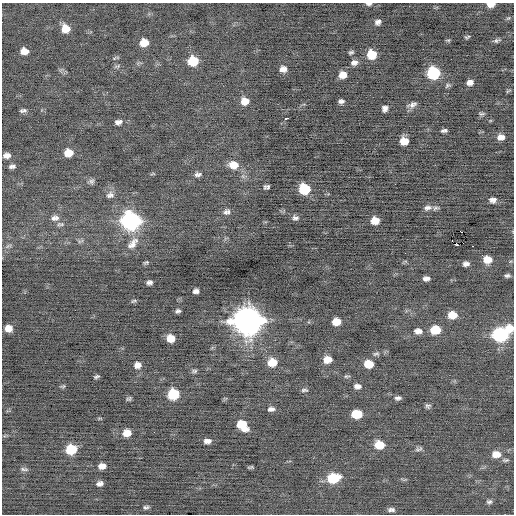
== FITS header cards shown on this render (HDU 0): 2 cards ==
NAXIS1  =                  512 / Axis length
NAXIS2  =                  512 / Axis length

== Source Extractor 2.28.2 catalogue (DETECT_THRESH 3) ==
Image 512 x 512 px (HDU 0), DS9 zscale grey, 1 PNG px = 1 image px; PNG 516 x 516 px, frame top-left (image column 1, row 512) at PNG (2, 3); no overlay
Background -0.0995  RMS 0.76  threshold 2.27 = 3 sigma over >= 5 px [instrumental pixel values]
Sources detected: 111; all 111 listed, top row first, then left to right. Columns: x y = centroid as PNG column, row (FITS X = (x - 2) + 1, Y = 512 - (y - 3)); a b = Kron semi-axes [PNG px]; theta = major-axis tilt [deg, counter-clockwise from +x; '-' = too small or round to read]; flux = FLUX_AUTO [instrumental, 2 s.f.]
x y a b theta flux
369 4 7 4 1 110
491 4 7 4 5 440
508 18 6 4 43 65
378 22 6 5 - 170
65 29 8 8 - 660
467 37 6 3 15 72
448 40 6 4 -17 57
497 41 10 5 16 120
144 43 7 6 - 710
24 51 7 6 - 470
351 52 5 3 - 87
372 54 7 7 - 1200
193 61 8 7 - 1500
354 62 8 6 18 220
117 66 9 4 23 95
283 69 8 7 - 310
433 73 8 8 - 4400
343 75 7 6 - 500
470 82 6 5 - 260
447 85 8 5 45 95
508 91 8 3 33 52
245 101 8 8 - 510
341 101 6 4 9 150
412 105 11 6 21 210
385 108 6 5 - 190
23 111 7 4 2 130
481 114 9 4 3 88
286 118 5 3 - 340
118 122 8 6 10 220
444 131 6 3 5 120
501 137 8 7 - 320
404 141 7 7 - 620
68 153 8 7 - 720
7 155 8 6 10 260
233 165 10 8 -6 640
12 166 7 4 8 160
153 174 7 3 6 51
198 174 8 6 7 160
91 181 8 7 - 140
268 187 6 5 - 120
304 189 8 7 - 2300
110 195 11 8 21 230
493 200 8 6 1 220
428 208 11 7 13 210
436 208 9 5 21 120
228 211 8 4 -83 89
226 212 8 6 81 150
54 218 9 6 -72 170
57 218 9 7 -60 180
295 218 8 6 -11 160
130 221 10 9 - 16000
375 221 7 6 - 660
60 224 11 5 3 130
460 231 2 2 - 1200
80 241 10 4 22 94
133 243 21 10 48 530
458 245 3 2 - 3100
8 246 10 4 23 110
405 253 2 2 - 100
487 260 8 7 - 640
146 262 6 4 21 73
466 264 6 5 - 200
507 275 6 4 5 110
426 278 7 4 4 210
149 282 5 4 - 150
196 291 6 4 5 180
133 301 7 4 25 79
178 311 5 3 - 120
452 315 8 6 3 760
247 321 11 10 - 71000
336 322 7 6 - 670
8 328 7 6 - 420
509 328 9 8 - 660
435 330 8 6 1 1300
418 331 9 7 -2 290
500 335 9 8 - 8100
171 338 7 6 - 710
376 354 10 5 17 130
327 359 8 6 7 590
272 362 9 7 4 920
368 364 8 6 -4 1000
137 365 8 7 - 300
194 371 8 5 14 100
96 376 5 3 - 87
347 376 8 4 6 78
63 386 6 5 - 73
357 386 8 5 -4 230
304 390 9 4 -3 100
173 394 8 7 - 2700
398 398 8 5 5 140
129 399 5 4 - 86
428 406 6 5 - 110
271 409 8 5 1 190
357 414 8 6 -1 1300
242 425 10 7 -42 1300
154 432 2 2 - 25
127 433 8 6 9 570
207 441 7 4 3 240
379 445 9 7 -7 950
71 449 8 7 - 2100
418 450 8 5 -19 120
496 454 10 7 1 520
506 460 8 4 1 94
102 466 7 5 6 370
251 467 7 3 7 73
24 469 11 4 -6 120
333 478 10 7 8 2000
100 483 6 5 - 190
489 502 7 5 9 110
146 507 6 4 6 110
391 510 7 4 -3 150
At the frame edge (FLAGS 8, measured only in part): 2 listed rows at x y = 369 4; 491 4